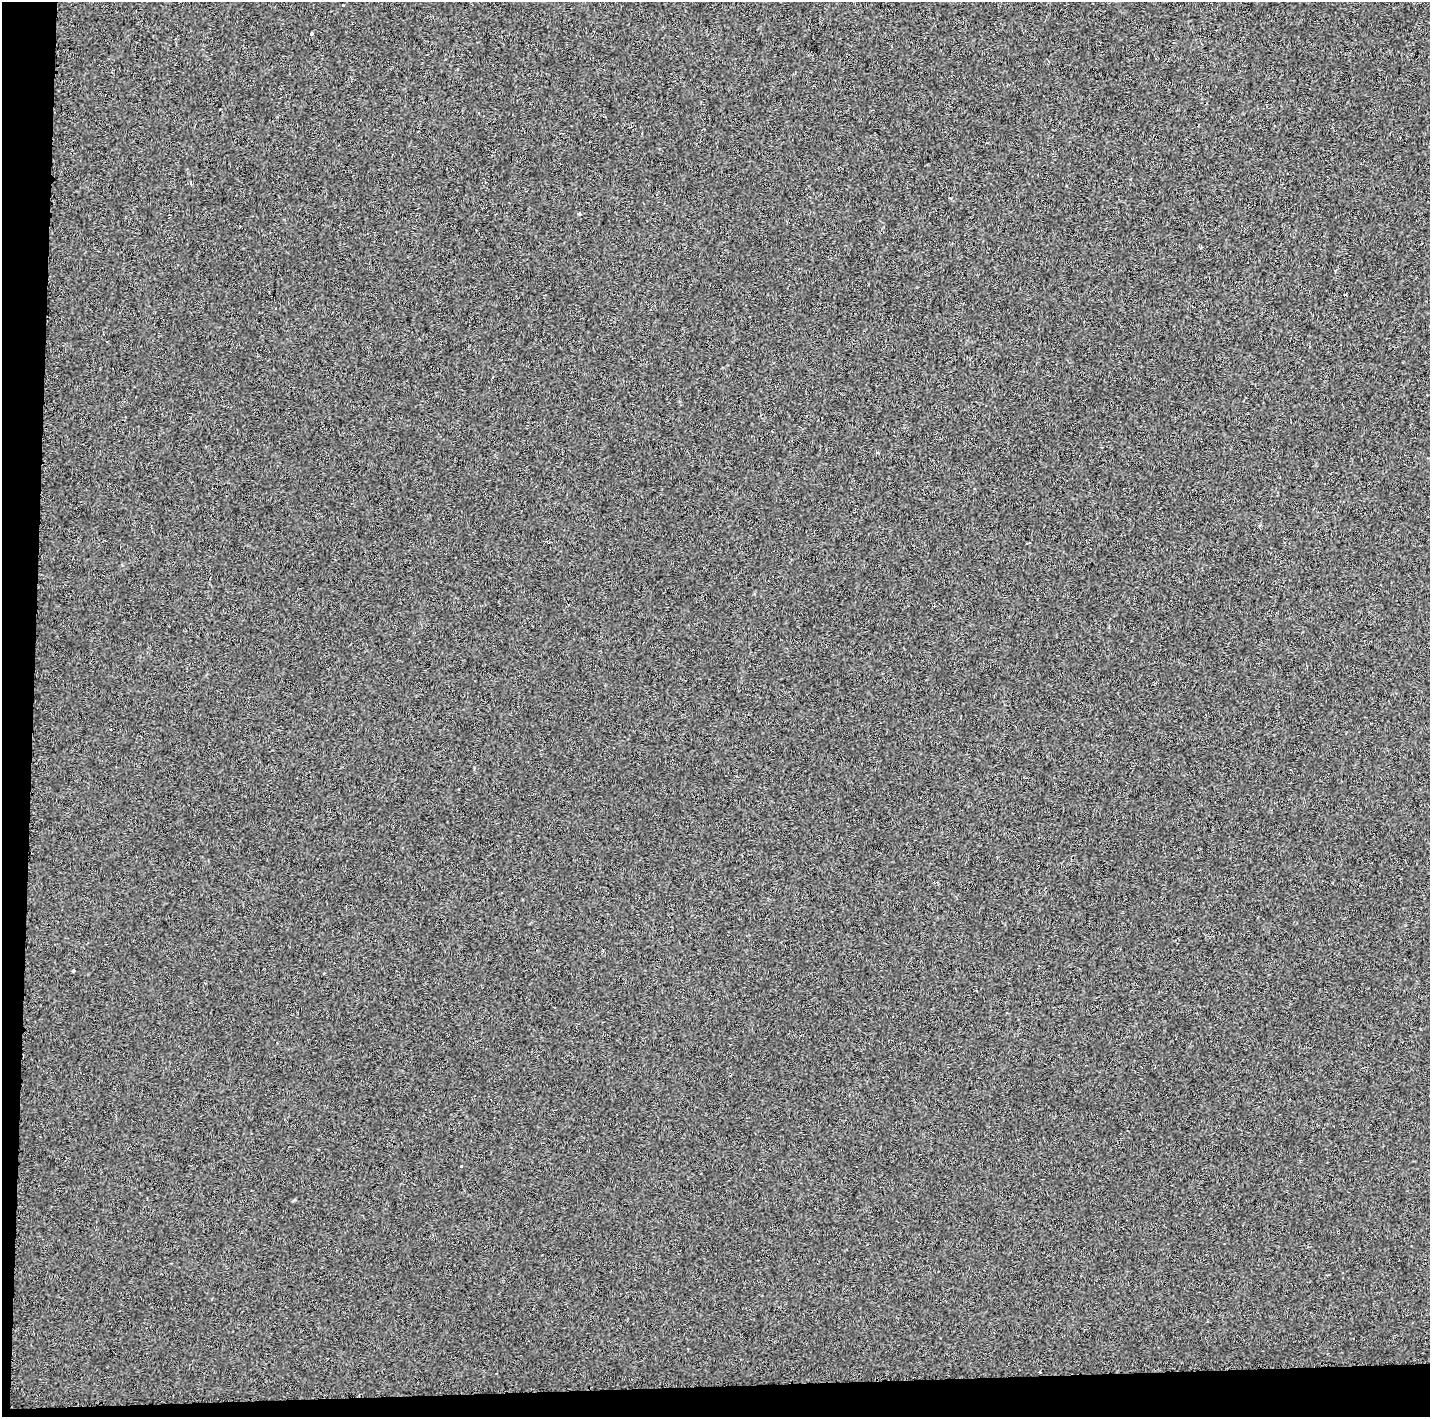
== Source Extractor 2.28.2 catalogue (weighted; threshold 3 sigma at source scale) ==
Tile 7 of 3 x 3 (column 1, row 3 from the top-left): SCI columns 12-1439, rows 152-1566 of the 4296 x 4548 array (HDU 1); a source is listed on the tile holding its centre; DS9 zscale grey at full resolution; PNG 1432 x 1419 px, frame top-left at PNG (2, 2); no overlay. Shown black and unused: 4% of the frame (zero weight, under 2 of 3 exposures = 1% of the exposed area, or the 3 px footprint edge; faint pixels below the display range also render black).
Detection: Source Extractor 2.28.2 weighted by HDU 2 'WHT'; one run over the whole footprint, this tile lists its part. Background 4.30e-04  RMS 0.0048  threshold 0.0216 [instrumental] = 3 sigma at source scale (4.5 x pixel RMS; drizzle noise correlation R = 1.50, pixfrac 1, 0.0396/0.0396 arcsec/px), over >= 5 px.
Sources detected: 12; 5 cosmic-ray / hot-pixel residue — not listed; the other 7 listed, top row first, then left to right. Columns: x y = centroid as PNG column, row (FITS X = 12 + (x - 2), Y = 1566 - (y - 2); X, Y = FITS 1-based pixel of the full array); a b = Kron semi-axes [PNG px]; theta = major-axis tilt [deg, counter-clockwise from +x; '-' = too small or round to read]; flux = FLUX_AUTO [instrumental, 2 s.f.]
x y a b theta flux
343 5 3 2 - 0.36
311 34 3 3 - 5.8
220 109 3 2 - 0.36
579 213 4 3 - 0.56
73 971 3 3 - 1.9
461 1166 3 3 - 1.5
1040 1372 3 2 - 0.85